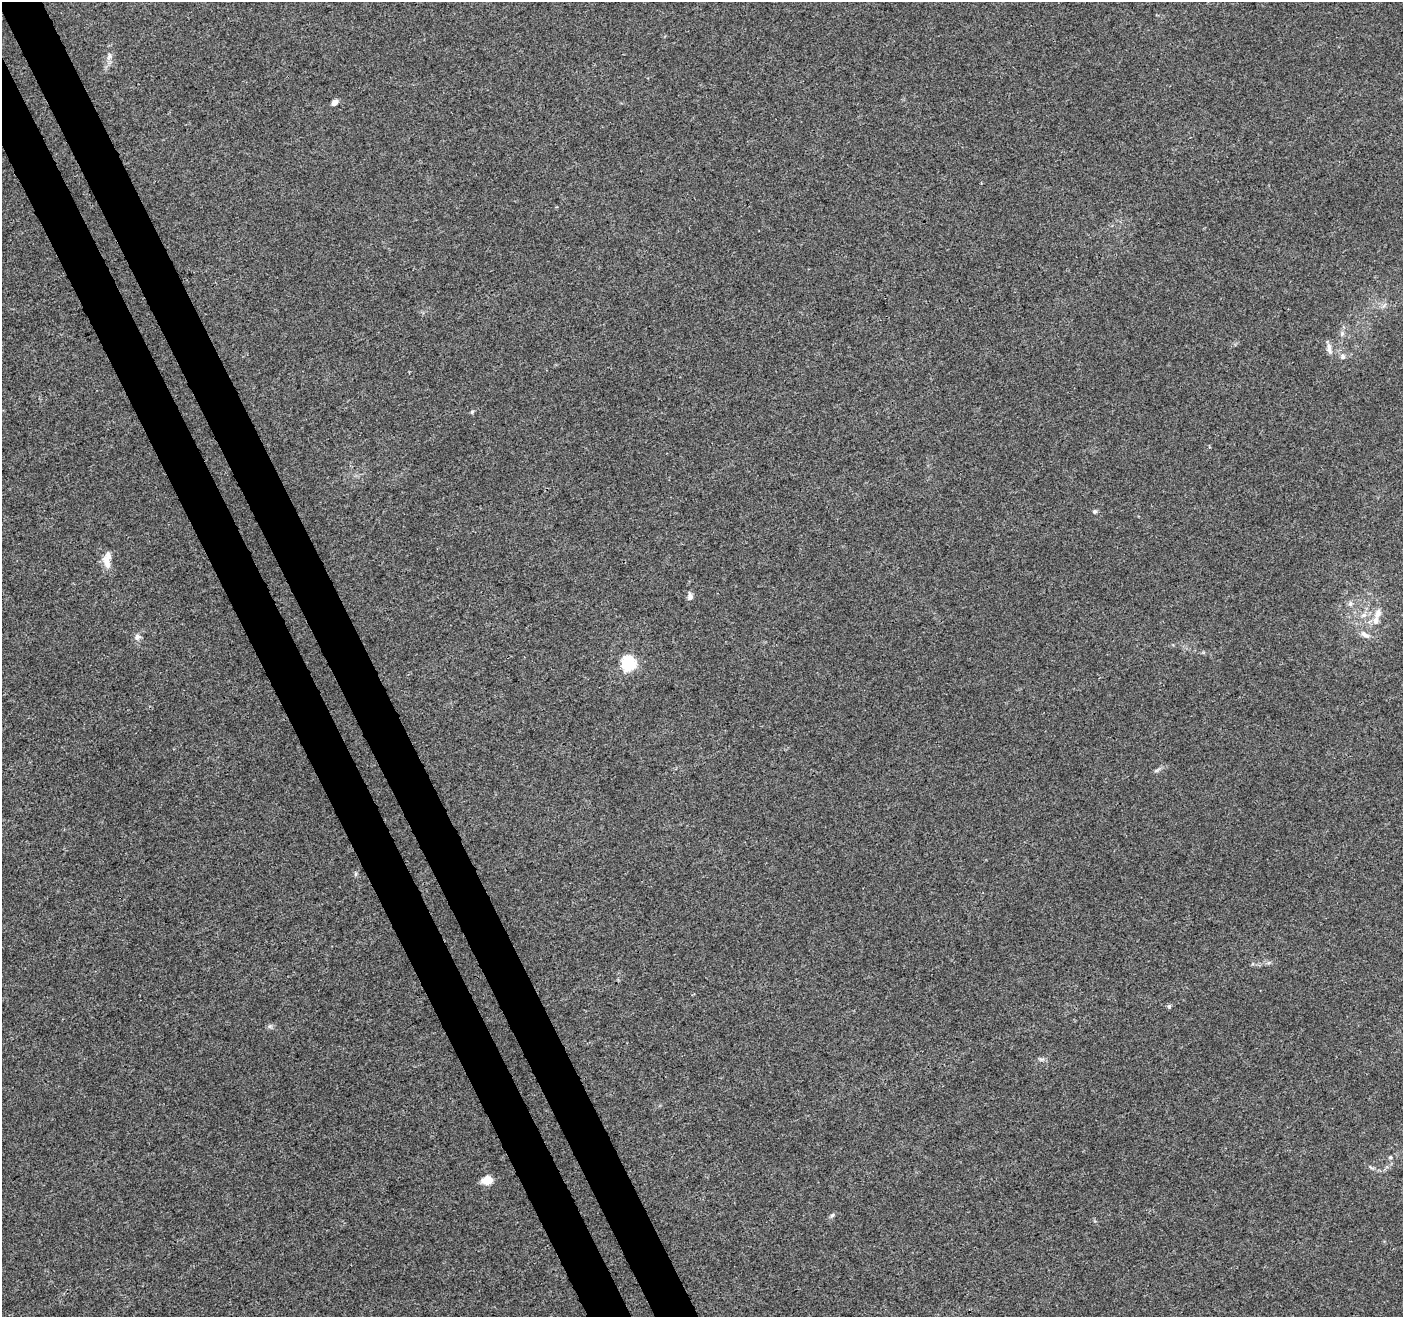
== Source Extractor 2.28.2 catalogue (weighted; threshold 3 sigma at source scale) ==
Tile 11 of 4 x 4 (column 3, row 3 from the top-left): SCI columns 2858-4258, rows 1486-2800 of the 5711 x 5544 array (HDU 1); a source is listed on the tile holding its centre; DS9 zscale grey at full resolution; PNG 1405 x 1319 px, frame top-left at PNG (2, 2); no overlay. Shown black and unused: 6% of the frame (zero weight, under 3 of 4 exposures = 5% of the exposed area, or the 3 px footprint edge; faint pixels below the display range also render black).
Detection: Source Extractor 2.28.2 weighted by HDU 2 'WHT'; one run over the whole footprint, this tile lists its part. Background 0.00813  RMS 0.0027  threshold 0.0121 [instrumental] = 3 sigma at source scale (4.5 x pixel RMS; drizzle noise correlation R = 1.50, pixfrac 1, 0.0396/0.0396 arcsec/px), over >= 5 px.
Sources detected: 23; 3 inside a brighter listed object's ellipse — not listed separately; the other 20 listed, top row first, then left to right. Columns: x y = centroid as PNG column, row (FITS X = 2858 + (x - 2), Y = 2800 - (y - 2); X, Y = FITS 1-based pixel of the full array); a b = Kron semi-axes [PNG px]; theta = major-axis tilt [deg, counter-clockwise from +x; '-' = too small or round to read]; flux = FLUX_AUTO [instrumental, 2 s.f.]
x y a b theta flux
109 56 10 6 60 1.1
335 102 6 5 - 1.6
1342 333 6 6 - 0.61
1329 348 15 6 -79 1.4
1343 356 7 7 - 0.73
472 412 6 4 68 0.39
1094 512 5 5 - 0.47
107 563 14 10 -54 2.1
690 596 9 6 -83 1.1
1350 604 8 6 -71 0.68
1378 613 12 8 60 2.1
1364 615 8 6 16 1.1
1365 634 15 7 -35 1.5
137 637 9 8 - 1.2
628 663 6 6 - 49
356 874 6 4 71 0.38
1169 1006 7 4 45 0.41
1390 1157 6 5 - 0.48
487 1180 8 6 -4 5.5
832 1215 7 5 53 0.52